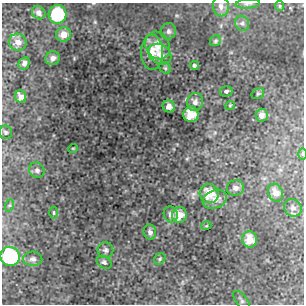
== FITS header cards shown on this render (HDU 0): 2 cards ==
NAXIS1  =                  302 / NUMBER OF ELEMENTS ALONG THIS AXIS
NAXIS2  =                  302 / NUMBER OF ELEMENTS ALONG THIS AXIS

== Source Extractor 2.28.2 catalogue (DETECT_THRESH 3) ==
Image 302 x 302 px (HDU 0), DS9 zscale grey, 1 PNG px = 1 image px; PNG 306 x 306 px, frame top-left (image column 1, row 302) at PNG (2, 3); each listed source drawn as its Kron ellipse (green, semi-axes under 4 px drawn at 4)
Background 12.4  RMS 0.55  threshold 1.65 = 3 sigma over >= 5 px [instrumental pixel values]
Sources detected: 47; all 47 listed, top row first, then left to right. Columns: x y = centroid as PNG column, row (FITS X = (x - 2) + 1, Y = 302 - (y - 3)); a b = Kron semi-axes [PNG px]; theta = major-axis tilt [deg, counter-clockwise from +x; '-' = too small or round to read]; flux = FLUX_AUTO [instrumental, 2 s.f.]
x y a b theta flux
248 4 12 4 5 100
221 6 10 8 -80 190
280 6 5 4 - 47
39 13 7 6 - 150
57 14 9 9 - 1800
242 23 8 7 - 110
168 31 8 7 - 130
63 34 7 7 - 340
215 41 6 5 - 67
18 42 9 8 - 270
158 45 14 12 -62 540
152 52 17 11 -90 510
160 54 12 9 -32 350
53 58 7 6 - 170
24 63 6 5 - 110
194 65 4 4 - 54
165 68 6 5 - 58
226 91 6 5 - 71
258 94 7 5 29 58
20 97 6 5 - 200
195 102 9 8 - 160
230 105 5 3 - 29
169 106 6 5 - 220
191 114 8 7 - 650
262 115 6 6 - 200
5 132 7 6 - 89
73 148 5 3 - 30
302 154 6 4 -89 44
37 170 8 7 - 120
235 188 8 8 - 170
209 193 10 9 - 650
276 193 9 7 -63 280
215 199 12 9 23 260
10 205 6 4 70 51
293 208 9 8 - 150
54 213 6 3 90 39
171 214 8 7 - 140
179 215 8 7 - 430
206 226 5 3 - 29
150 232 8 6 -73 130
250 239 8 7 - 500
105 250 8 8 - 110
10 256 10 9 - 4100
33 259 9 7 -3 140
160 259 6 5 - 67
104 262 8 6 -31 95
242 300 11 5 -52 100
At the frame edge (FLAGS 8, measured only in part): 3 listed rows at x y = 248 4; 302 154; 10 256